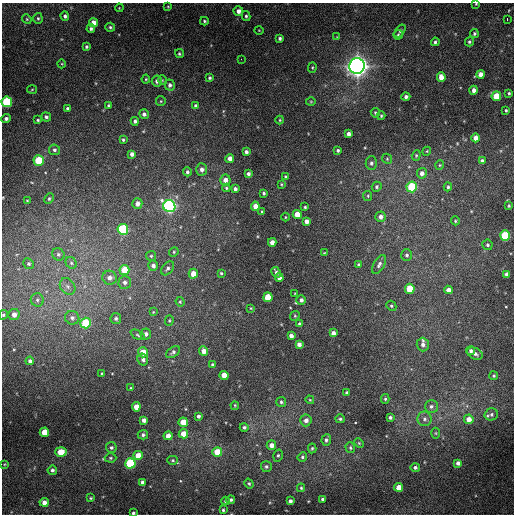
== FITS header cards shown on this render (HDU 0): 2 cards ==
NAXIS1  =                  512 / Axis length
NAXIS2  =                  512 / Axis length

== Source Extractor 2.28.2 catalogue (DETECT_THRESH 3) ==
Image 512 x 512 px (HDU 0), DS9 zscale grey, 1 PNG px = 1 image px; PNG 516 x 516 px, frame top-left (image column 1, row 512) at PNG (2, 3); each listed source drawn as its Kron ellipse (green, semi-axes under 4 px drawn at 4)
Background 535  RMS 23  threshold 69.1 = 3 sigma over >= 5 px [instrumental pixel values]
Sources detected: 209; all 209 listed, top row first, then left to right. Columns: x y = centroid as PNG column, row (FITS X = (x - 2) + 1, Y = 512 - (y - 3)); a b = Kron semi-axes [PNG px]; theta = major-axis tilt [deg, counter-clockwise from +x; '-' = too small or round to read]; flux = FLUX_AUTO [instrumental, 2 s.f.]
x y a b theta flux
476 4 3 2 - 1.2e+03
168 7 4 3 - 1.4e+03
119 8 4 3 - 1.2e+03
238 11 5 4 - 7.3e+03
65 16 4 4 - 3.5e+03
246 16 5 3 - 2.5e+03
38 18 5 4 - 2.3e+03
27 19 5 4 - 1.8e+03
507 19 3 2 - 2.9e+03
204 21 4 3 - 2.3e+03
93 23 4 4 - 1.3e+04
110 27 5 4 - 2.7e+03
91 29 4 4 - 3.5e+03
259 30 4 3 - 1.1e+03
400 31 7 4 53 2.7e+03
474 34 4 4 - 2.5e+03
398 35 4 4 - 2.5e+03
337 37 4 4 - 1.2e+03
280 38 4 3 - 3.2e+03
435 42 4 4 - 3.1e+03
469 42 5 4 - 2.6e+03
86 47 3 3 - 2.5e+03
179 54 4 4 - 2.3e+03
241 59 2 2 - 2.3e+03
62 64 4 3 - 1.3e+03
357 66 8 7 - 1.4e+06
312 67 5 4 - 1.8e+03
480 74 4 4 - 1.1e+04
441 77 5 4 - 1.5e+04
209 78 3 3 - 2.4e+03
146 79 4 4 - 1.7e+03
162 80 5 3 - 1.2e+03
157 81 5 5 - 5.0e+03
170 85 5 5 - 4.9e+03
32 89 5 3 - 1.5e+03
474 90 4 4 - 6.7e+03
509 93 3 3 - 2.3e+03
496 96 5 5 - 3.9e+04
406 97 4 4 - 4.5e+03
161 101 5 4 - 1.8e+03
311 101 5 3 - 1.5e+03
7 102 5 5 - 1.1e+05
108 105 3 3 - 2.1e+03
196 106 4 4 - 5.3e+03
67 108 3 3 - 2.6e+03
506 110 3 3 - 2.3e+03
375 113 5 4 - 2.3e+03
144 114 5 4 - 4.7e+03
381 116 4 3 - 2.1e+03
46 117 5 4 - 3.6e+03
6 118 4 4 - 4.4e+03
38 120 3 3 - 2.0e+03
280 120 4 4 - 1.6e+03
135 121 4 4 - 3.9e+03
348 134 4 4 - 7.2e+03
476 138 4 4 - 1.2e+04
123 140 3 3 - 2.1e+03
54 150 5 5 - 3.7e+03
338 150 3 3 - 2.8e+03
427 151 4 3 - 1.4e+03
246 152 4 4 - 4.3e+03
132 154 4 4 - 6.2e+03
416 155 5 4 - 2.0e+03
230 158 4 4 - 8.5e+03
387 159 5 4 - 2.1e+03
39 161 5 5 - 6.3e+04
482 161 4 4 - 6.1e+03
371 163 7 6 - 4.1e+03
440 165 4 4 - 1.6e+03
202 169 6 5 - 6.5e+03
187 172 4 4 - 3.3e+03
422 173 5 5 - 7.7e+03
248 174 4 3 - 4.3e+03
285 177 3 3 - 1.8e+03
225 180 5 5 - 1.1e+04
281 184 3 2 - 1.4e+03
377 187 5 4 - 3.1e+03
412 187 5 5 - 9.8e+04
448 187 4 4 - 2.8e+03
226 188 4 4 - 2.1e+03
235 189 4 3 - 4.8e+03
264 193 3 3 - 2.4e+03
368 196 5 4 - 1.8e+03
49 199 5 4 - 2.1e+03
27 201 3 2 - 1.3e+03
137 203 5 5 - 9.0e+03
169 206 6 6 - 4.2e+05
255 206 4 4 - 1.7e+04
509 206 3 2 - 1.6e+03
305 207 3 3 - 1.9e+03
262 212 3 3 - 1.7e+03
297 214 4 4 - 2.3e+04
285 217 4 3 - 1.2e+03
380 217 5 5 - 7.9e+03
306 221 4 4 - 6.9e+03
455 221 4 4 - 1.8e+03
123 229 5 5 - 1.3e+05
505 236 5 5 - 8.9e+04
272 242 4 4 - 1.0e+04
487 245 5 5 - 2.6e+03
174 252 5 4 - 2.1e+03
324 253 3 3 - 1.2e+03
58 254 6 5 - 3.3e+03
407 255 6 5 - 3.7e+03
151 256 5 5 - 2.4e+03
71 263 6 5 - 3.2e+03
29 264 5 5 - 3.0e+03
379 264 10 5 60 5.4e+03
359 265 4 4 - 2.9e+03
153 266 5 5 - 6.4e+03
168 268 8 5 51 4.1e+03
124 270 5 5 - 3.7e+04
276 272 5 3 - 4.3e+03
221 273 3 3 - 1.9e+03
193 274 5 4 - 1.8e+04
507 274 4 4 - 6.5e+03
110 278 7 7 - 8.7e+03
279 278 4 4 - 1.0e+04
125 282 6 6 - 5.7e+03
68 286 9 7 -51 6.7e+03
410 289 5 5 - 4.4e+04
448 290 4 4 - 1.1e+04
295 293 3 2 - 9.3e+02
268 297 5 4 - 4.4e+04
37 300 6 6 - 4.3e+03
301 300 5 5 - 4.5e+03
180 302 5 4 - 1.8e+03
391 306 5 4 - 2.5e+03
251 308 3 2 - 1.3e+03
153 312 4 4 - 1.3e+03
14 314 6 5 - 9.0e+03
3 315 5 4 - 2.3e+03
295 316 5 4 - 1.8e+03
72 318 7 6 - 5.8e+03
116 318 5 5 - 3.6e+03
169 321 5 4 - 1.9e+03
86 323 5 5 - 6.9e+04
300 324 3 3 - 2.9e+03
333 333 4 4 - 7.3e+03
146 334 5 5 - 5.4e+03
138 335 8 4 -28 2.5e+03
291 336 4 4 - 8.2e+03
299 344 4 4 - 7.6e+03
423 345 7 6 - 7.0e+03
204 351 5 4 - 1.2e+04
471 351 4 4 - 3.7e+03
143 352 5 5 - 2.5e+04
173 352 8 5 36 4.5e+03
475 354 8 5 -27 5.9e+03
143 359 6 5 - 4.9e+03
30 361 4 4 - 4.3e+03
212 365 4 3 - 3.2e+03
102 373 3 2 - 1.4e+03
224 375 4 4 - 1.9e+04
494 376 4 4 - 2.4e+03
131 388 3 3 - 1.4e+03
347 393 3 3 - 3.3e+03
385 399 5 4 - 2.5e+03
310 400 4 3 - 1.3e+03
281 402 5 5 - 2.9e+03
235 406 4 2 - 1.8e+03
431 406 6 6 - 4.7e+03
136 407 4 4 - 1.6e+04
491 414 7 6 - 4.1e+03
198 416 3 3 - 4.0e+03
390 417 3 3 - 3.8e+03
340 419 5 4 - 2.9e+03
424 419 7 7 - 5.8e+03
469 419 5 4 - 1.2e+04
144 420 4 4 - 6.8e+03
306 420 6 5 - 7.5e+03
183 422 5 4 - 3.1e+04
244 427 4 4 - 3.1e+03
44 432 5 4 - 2.6e+04
436 433 5 3 - 1.7e+03
183 434 4 4 - 2.0e+04
143 435 5 4 - 3.7e+03
168 436 4 4 - 1.2e+04
326 440 6 4 84 3.6e+03
359 443 5 4 - 1.9e+03
271 445 5 5 - 9.8e+03
111 447 5 5 - 3.5e+03
312 448 5 4 - 2.3e+03
350 448 5 4 - 2.9e+03
61 452 5 5 - 3.4e+04
217 452 5 5 - 3.3e+04
138 455 5 4 - 1.8e+04
278 455 6 5 - 3.0e+03
302 457 5 4 - 2.8e+03
110 458 6 4 -1 2.4e+03
173 460 5 4 - 2.1e+03
130 463 5 5 - 1.2e+05
458 463 4 4 - 5.2e+03
5 464 4 2 - 1.3e+03
266 467 5 5 - 3.3e+03
415 467 5 4 - 4.2e+03
52 470 5 4 - 3.8e+03
142 482 4 3 - 4.5e+03
249 484 5 4 - 2.4e+03
398 487 4 4 - 1.7e+04
301 488 4 3 - 1.8e+03
91 498 4 3 - 1.6e+03
323 499 4 3 - 4.1e+03
231 500 4 4 - 3.2e+03
225 501 4 3 - 2.1e+03
290 501 4 4 - 5.2e+03
44 502 4 4 - 9.5e+03
223 510 3 3 - 2.3e+03
133 513 3 3 - 3.1e+03
At the frame edge (FLAGS 8, measured only in part): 4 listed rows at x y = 476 4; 7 102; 3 315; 133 513